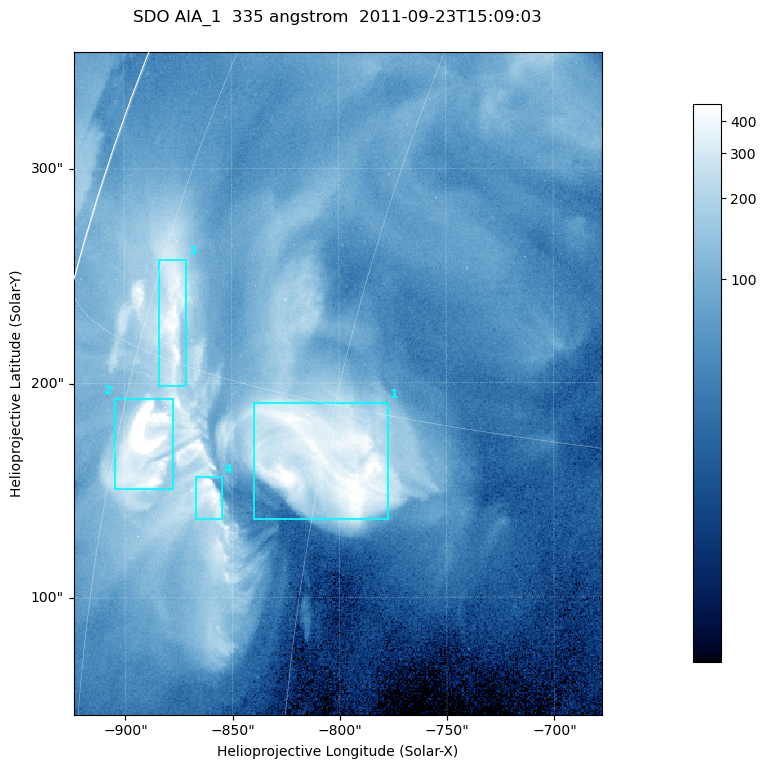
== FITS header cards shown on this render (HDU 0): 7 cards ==
TELESCOP= 'SDO     '           /
INSTRUME= 'AIA_1   '           /
WAVELNTH=                  335 /
WAVEUNIT= 'angstrom'           /
DATE-OBS= '2011-09-23T15:09:03.62' /
CTYPE1  = 'HPLN-TAN'           /
CTYPE2  = 'HPLT-TAN'           /

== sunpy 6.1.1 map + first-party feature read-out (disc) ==
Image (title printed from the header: SDO AIA_1  335 angstrom  2011-09-23T15:09:03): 410 x 514 px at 0.601 arcsec/px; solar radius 956 arcsec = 1592 px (partial field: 2.6% of the solar disc is inside the frame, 98% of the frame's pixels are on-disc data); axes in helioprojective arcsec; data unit not stated in the header (colour bar unlabelled)
Pointing: header CRPIX1/2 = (2042.06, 2043.86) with CRVAL1/2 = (0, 0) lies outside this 410 x 514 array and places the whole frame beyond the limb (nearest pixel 1.41 R_sun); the SolarSoft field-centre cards XCEN/YCEN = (-800.6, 199.8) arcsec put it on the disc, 1306 arcsec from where CRPIX/CRVAL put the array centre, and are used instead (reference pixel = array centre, CRVAL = XCEN/YCEN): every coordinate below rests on XCEN/YCEN
Orientation: roll -0.142 deg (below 1 deg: not rotated)
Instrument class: DISC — disc imager (sunpy class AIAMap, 335 A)
Bright regions (active regions / flare kernels): reference = the on-disc median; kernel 3 px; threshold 5 sigma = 240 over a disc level ~68.2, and >= 1.15x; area >= 210 px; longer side >= 5 px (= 3 arcsec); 4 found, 4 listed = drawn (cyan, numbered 1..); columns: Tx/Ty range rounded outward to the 2 arcsec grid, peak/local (2 s.f.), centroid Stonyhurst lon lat
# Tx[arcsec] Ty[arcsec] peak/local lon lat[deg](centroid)
1 -840..-776 136..192 7.6 -60 +14
2 -906..-876 150..194 16 -72 +12
3 -884..-870 198..258 7.4 -73 +16
4 -868..-854 136..156 6.8 -67 +12
Off-limb structures (1.02-1.3 R_sun): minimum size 105 px: none found